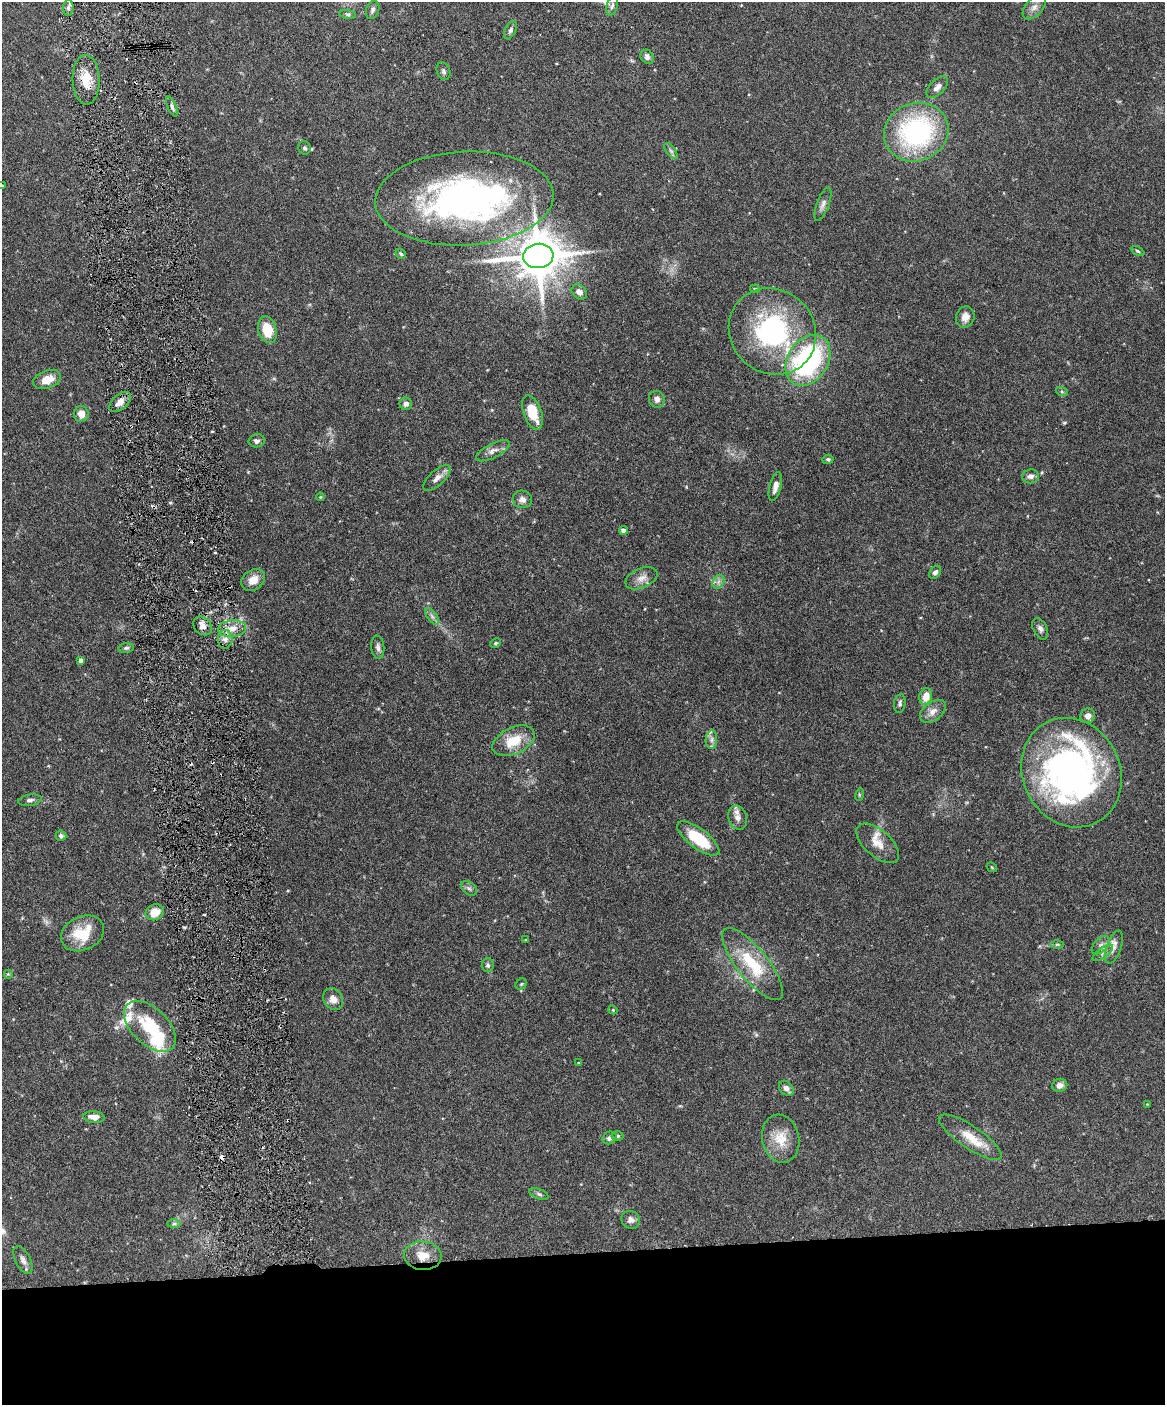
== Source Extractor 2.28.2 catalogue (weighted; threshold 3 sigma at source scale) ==
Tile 11 of 4 x 3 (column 3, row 3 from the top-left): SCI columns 2330-3492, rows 134-1536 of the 4656 x 4583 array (HDU 1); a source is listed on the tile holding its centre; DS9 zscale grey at full resolution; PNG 1167 x 1407 px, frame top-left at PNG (2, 2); each listed source drawn as its Kron ellipse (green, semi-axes under 4 px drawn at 4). Shown black and unused: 11% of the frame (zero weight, under 3 of 6 exposures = <1% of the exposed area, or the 3 px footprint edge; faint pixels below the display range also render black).
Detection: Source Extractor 2.28.2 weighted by HDU 2 'WHT'; one run over the whole footprint, this tile lists its part. Background 0.243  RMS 0.0049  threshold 0.02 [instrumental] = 3 sigma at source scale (4.09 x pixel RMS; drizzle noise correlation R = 1.36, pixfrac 0.8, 0.05/0.05 arcsec/px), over >= 5 px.
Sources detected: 113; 4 inside a brighter object's white glare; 4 cosmic-ray / hot-pixel residue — neither listed nor drawn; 7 inside a brighter listed object's ellipse — not listed separately; the other 98 listed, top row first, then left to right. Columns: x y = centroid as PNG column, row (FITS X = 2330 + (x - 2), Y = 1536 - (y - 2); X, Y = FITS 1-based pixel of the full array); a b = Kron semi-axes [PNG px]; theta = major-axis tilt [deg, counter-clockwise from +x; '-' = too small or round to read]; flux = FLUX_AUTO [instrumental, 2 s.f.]
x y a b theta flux
612 6 10 5 73 1.3
1034 7 14 8 47 3
68 8 8 5 85 1.3
373 10 9 6 70 1.4
348 14 8 4 -8 0.81
510 30 10 5 66 1.5
647 57 7 6 - 1.8
444 71 9 6 -71 1.2
86 80 25 13 -88 9.1
937 87 13 7 45 2.5
172 107 11 4 -67 1.3
916 132 33 29 21 72
305 148 7 6 - 1
671 151 9 4 -54 1
2 186 3 2 - 0.3
464 198 89 47 3 160
823 204 18 6 69 2.1
1138 251 7 4 -27 0.71
401 254 5 4 - 0.9
538 256 15 12 7 2000
755 289 5 4 - 0.74
579 292 8 6 -43 2.9
965 317 11 9 72 3.1
267 330 14 9 -74 10
772 331 45 41 -42 70
808 360 27 20 57 78
47 380 14 9 19 6.4
1062 392 6 4 -19 0.64
657 399 8 7 - 2.1
120 402 13 7 42 3.5
406 404 6 6 - 1.7
532 412 18 9 -71 11
81 414 8 7 - 4.1
257 441 8 6 10 1.7
493 451 18 7 27 2.9
828 459 5 4 - 0.79
1031 476 8 7 - 1.9
437 478 17 7 43 2.9
775 486 15 5 76 2.8
320 497 4 4 - 0.44
522 499 9 8 - 2.5
624 530 4 4 - 2.4
935 572 7 5 52 1.4
642 578 17 10 24 3.8
253 580 13 10 37 4.7
718 582 7 5 47 1.5
432 616 9 4 -54 1.4
203 626 10 8 -46 3
232 629 14 8 5 4.5
1040 629 11 7 -64 1.7
225 639 9 7 86 2.6
496 643 6 4 27 0.65
378 647 12 6 -84 1.7
126 648 8 5 10 0.86
81 660 4 4 - 1.6
926 696 8 6 75 6.2
900 704 9 5 82 1.2
933 711 15 9 37 3.5
1088 716 7 7 - 2.4
711 740 9 6 84 1.6
514 741 22 13 26 11
1071 773 56 49 -63 160
859 795 6 4 73 0.58
30 800 12 5 8 1.6
738 818 12 9 -74 2.9
61 836 5 5 - 1.1
698 838 25 9 -37 21
878 843 26 13 -41 6.7
992 867 5 3 - 0.43
469 888 9 6 -38 1.2
155 912 9 7 22 6.9
82 933 22 16 25 14
526 940 3 3 - 0.51
1057 944 6 4 1 0.68
1101 945 11 6 48 2.1
1114 947 17 7 71 2.8
1103 953 12 5 36 1.7
752 964 44 15 -51 21
488 965 7 6 - 1.1
8 974 5 5 - 0.55
521 984 6 5 - 0.66
333 999 11 9 -56 3.8
613 1010 4 3 - 0.44
150 1026 31 18 -44 21
578 1063 4 2 - 0.31
1060 1085 7 6 - 2.5
786 1088 8 6 -46 1.9
1147 1104 3 3 - 0.32
94 1117 11 6 -5 3.4
618 1136 6 4 1 0.72
970 1137 37 11 -34 10
609 1138 7 6 - 1.7
781 1139 24 18 -78 10
539 1194 10 5 -19 1
631 1220 9 8 - 2.1
174 1224 7 4 1 0.89
423 1256 19 14 -5 7.7
23 1260 15 7 -63 2.3
Overlapping masked pixels (flux is a lower limit): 2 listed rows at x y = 86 80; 423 1256
Isophote crosses this tile's border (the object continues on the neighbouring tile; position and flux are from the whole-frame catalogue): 1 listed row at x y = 2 186